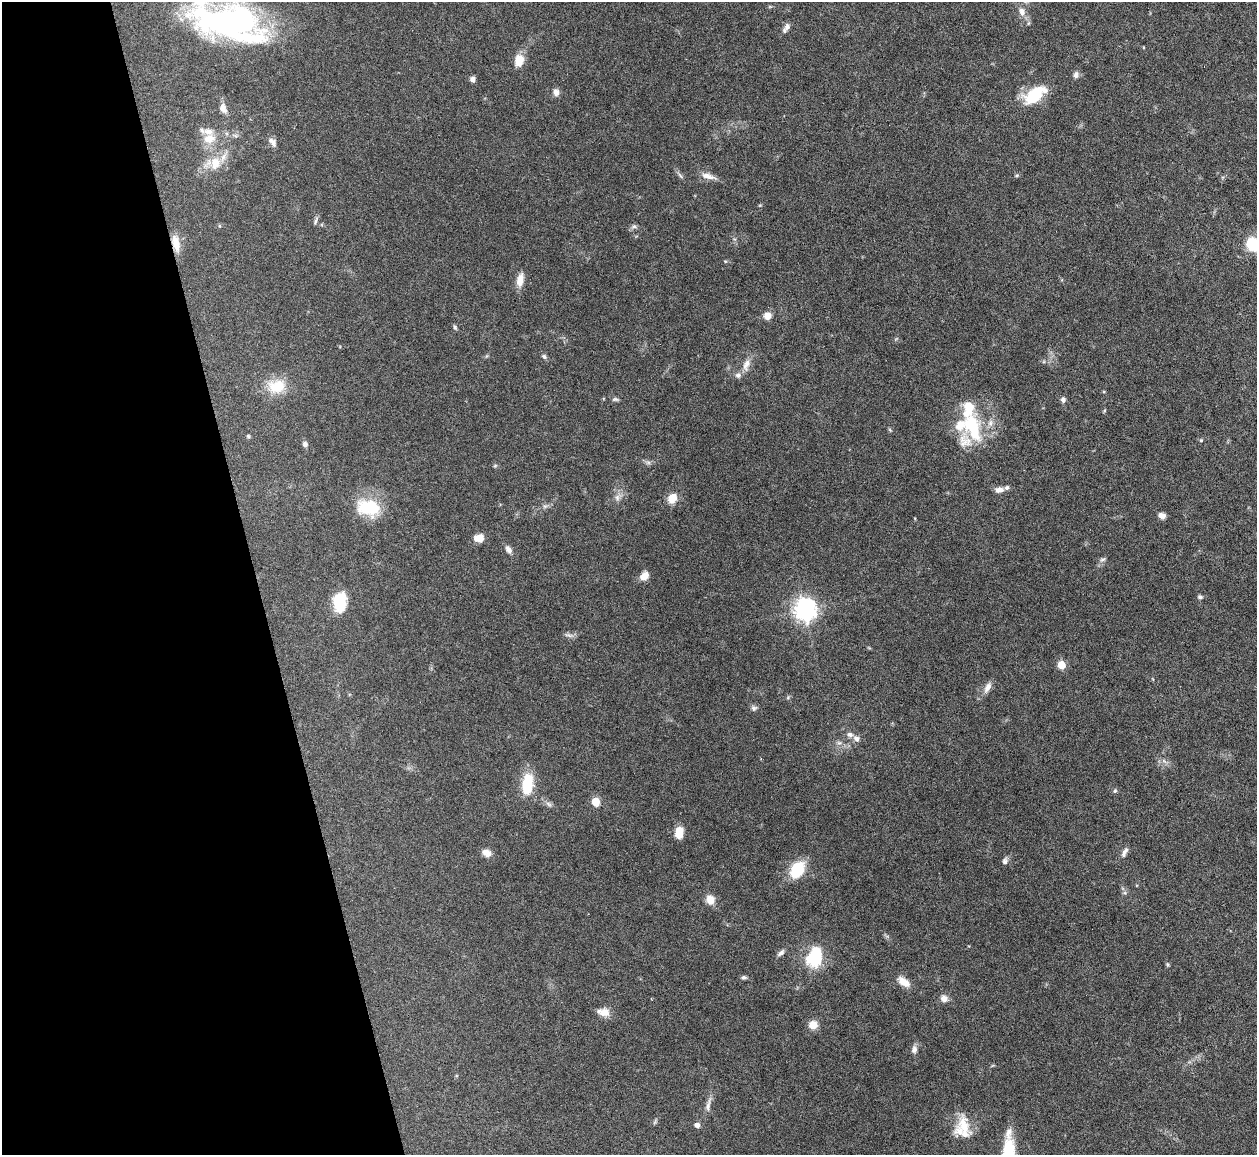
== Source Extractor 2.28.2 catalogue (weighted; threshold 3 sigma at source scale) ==
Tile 5 of 4 x 4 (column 1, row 2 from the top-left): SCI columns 1-1255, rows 2561-3713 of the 5021 x 5000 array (HDU 1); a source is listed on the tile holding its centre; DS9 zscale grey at full resolution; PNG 1259 x 1157 px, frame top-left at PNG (2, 2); no overlay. Shown black and unused: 20% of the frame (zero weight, under 3 of 6 exposures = <1% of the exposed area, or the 3 px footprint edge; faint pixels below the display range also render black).
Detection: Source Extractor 2.28.2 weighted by HDU 2 'WHT'; one run over the whole footprint, this tile lists its part. Background 0.146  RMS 0.0041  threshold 0.0169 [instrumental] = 3 sigma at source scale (4.09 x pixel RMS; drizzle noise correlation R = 1.36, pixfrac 0.8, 0.05/0.05 arcsec/px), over >= 5 px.
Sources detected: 90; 1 too faint to see at this stretch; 1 inside a brighter object's white glare — not listed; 12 inside a brighter listed object's ellipse — not listed separately; the other 76 listed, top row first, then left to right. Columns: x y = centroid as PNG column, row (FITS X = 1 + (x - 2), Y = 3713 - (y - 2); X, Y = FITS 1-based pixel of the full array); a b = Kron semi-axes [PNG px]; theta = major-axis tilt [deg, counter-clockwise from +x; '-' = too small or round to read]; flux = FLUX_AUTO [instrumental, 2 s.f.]
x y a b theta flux
1022 11 12 9 -74 2.7
229 22 72 32 -16 120
787 27 9 7 77 1.4
519 60 14 10 79 5.3
1076 75 10 7 77 1.4
473 79 6 6 - 1.4
556 92 8 7 - 2
1035 94 27 14 36 16
223 108 12 7 -65 2.4
209 139 16 12 21 5.7
272 142 14 7 -53 1.9
215 163 19 14 80 6.9
680 175 10 4 -56 0.9
708 176 21 7 -14 3
315 221 9 4 73 0.9
219 226 5 3 - 0.39
634 226 9 7 7 1
176 243 23 9 -78 4.9
725 261 5 3 - 0.39
520 280 16 8 79 4
767 316 8 8 - 3.4
455 327 7 5 -63 0.72
544 356 7 6 - 0.85
746 364 17 8 69 3.4
277 386 25 18 11 9.8
615 399 9 5 0 0.81
1063 400 7 6 - 1.2
972 427 37 20 -70 24
890 430 6 4 -46 0.48
248 436 6 4 -25 0.52
1201 440 5 5 - 0.46
305 444 6 6 - 1.3
648 462 7 4 0 0.9
495 466 6 4 2 0.5
999 490 12 7 7 2.2
617 497 9 6 -76 1.6
672 498 10 8 53 5.5
545 506 7 4 18 0.78
368 508 28 18 -8 18
1162 515 10 7 -21 1.7
479 538 9 7 4 5.5
508 549 10 6 -55 1.7
1102 560 9 5 28 1
644 576 9 7 44 3.8
1200 597 6 5 - 0.81
341 605 26 13 70 8.2
805 610 8 7 - 280
569 635 14 4 -8 1.1
1061 665 5 5 - 12
987 687 16 7 64 2.5
788 697 6 4 47 0.52
754 708 8 7 - 1.1
856 738 9 7 -29 1.8
527 784 28 13 84 12
1115 791 6 4 45 0.61
596 802 5 5 - 13
549 804 9 6 -28 1.2
679 833 10 7 80 6.8
1124 852 14 5 62 1.5
486 853 11 8 -26 2.9
1005 861 9 7 77 1.2
797 869 21 14 59 13
710 900 11 10 - 3.6
781 953 10 5 41 1.3
815 957 25 17 68 18
1167 964 6 4 -71 0.5
744 977 7 5 -1 0.87
904 982 17 8 -36 4.1
944 998 9 8 - 2.3
604 1012 16 9 -8 3.6
813 1025 10 9 - 3.9
914 1049 10 7 83 1.7
708 1105 23 5 78 2.5
697 1125 6 5 - 1.9
964 1126 28 15 -71 9.3
1008 1134 18 9 82 3.4
Overlapping masked pixels (flux is a lower limit): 1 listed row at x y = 176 243
Isophote crosses this tile's border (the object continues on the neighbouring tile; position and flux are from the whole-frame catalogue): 1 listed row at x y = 229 22